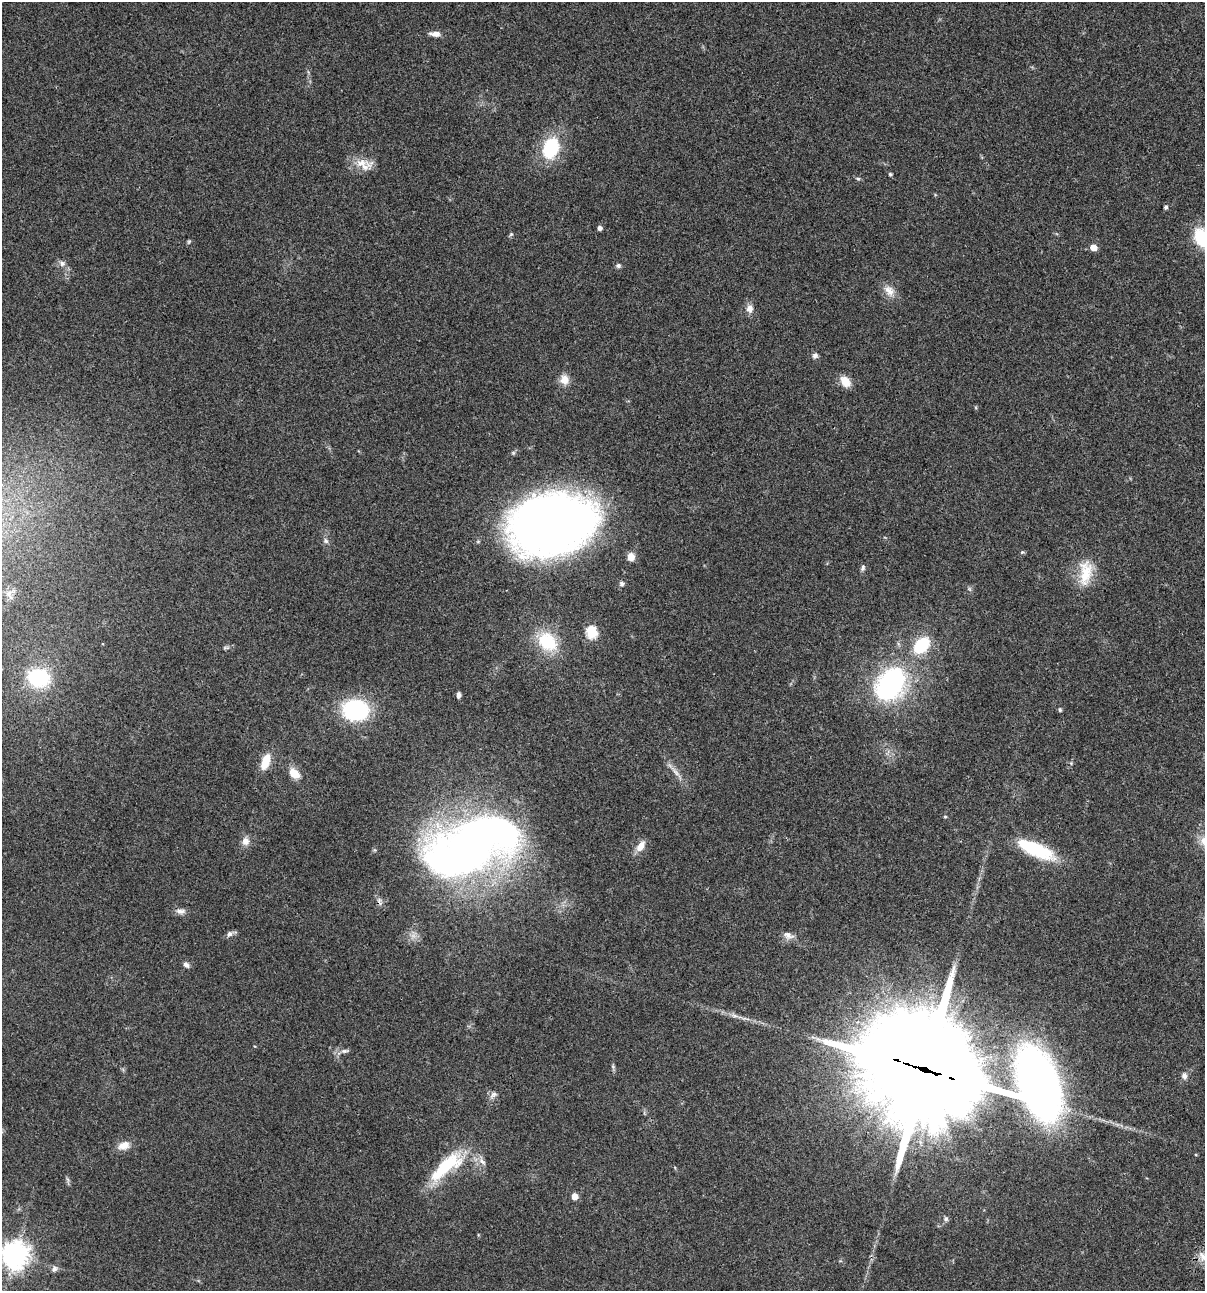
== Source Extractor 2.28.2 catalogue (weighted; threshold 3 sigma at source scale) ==
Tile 6 of 4 x 4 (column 2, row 2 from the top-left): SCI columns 1437-2639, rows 2697-3985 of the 5404 x 5390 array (HDU 1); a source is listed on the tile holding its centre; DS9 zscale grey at full resolution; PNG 1207 x 1293 px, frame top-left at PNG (2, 2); no overlay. Shown black and unused: <1% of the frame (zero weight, under 3 of 4 exposures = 9% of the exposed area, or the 3 px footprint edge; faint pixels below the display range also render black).
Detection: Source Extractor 2.28.2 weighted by HDU 2 'WHT'; one run over the whole footprint, this tile lists its part. Background 0.0464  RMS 0.0055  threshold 0.0247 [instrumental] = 3 sigma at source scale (4.5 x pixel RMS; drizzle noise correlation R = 1.50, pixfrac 1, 0.05/0.05 arcsec/px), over >= 5 px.
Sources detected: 63; all 63 listed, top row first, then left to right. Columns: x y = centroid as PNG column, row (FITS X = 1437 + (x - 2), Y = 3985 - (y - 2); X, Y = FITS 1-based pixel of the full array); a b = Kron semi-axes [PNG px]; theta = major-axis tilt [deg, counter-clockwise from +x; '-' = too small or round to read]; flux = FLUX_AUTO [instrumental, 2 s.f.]
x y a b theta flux
435 34 14 6 -5 3
551 148 22 15 72 32
365 167 27 12 22 7.4
890 174 5 4 - 0.67
858 179 6 4 -16 0.84
1166 207 5 4 - 1.1
600 228 4 4 - 2.1
511 234 6 5 - 0.77
1202 238 23 15 -55 25
189 242 7 4 70 0.71
1093 248 5 5 - 7.1
62 263 9 8 - 2.2
618 265 6 5 - 1.2
889 291 18 12 -47 5.3
750 309 11 9 -88 3.3
815 356 8 7 - 1.7
564 380 14 12 89 5
845 381 13 9 -51 6.9
552 524 66 45 13 510
326 541 8 7 - 1.5
1022 552 6 5 - 0.74
631 557 9 7 81 4
863 568 8 6 72 1.3
1085 573 36 17 83 15
622 583 6 6 - 1.3
970 589 7 4 -70 0.87
592 632 6 6 - 44
548 642 25 19 -43 24
921 645 14 9 48 31
226 648 8 4 8 0.96
39 678 23 18 -12 37
891 684 43 30 54 81
458 695 6 4 85 1.9
355 710 23 19 -1 54
1060 710 5 4 - 0.86
265 762 19 9 71 9.3
1071 763 4 4 - 0.61
676 772 14 6 -49 3.2
294 773 12 8 -46 7.4
945 817 4 4 - 0.58
245 841 9 9 - 3.7
471 845 99 48 24 380
640 846 15 8 55 4.9
1036 849 44 14 -23 31
181 911 14 7 -2 2.7
230 934 9 6 47 1.9
788 935 15 8 -27 3.1
186 965 8 6 -43 1.9
735 1016 7 4 -2 1.3
345 1051 12 5 9 1.9
925 1069 43 31 -21 15000
1184 1076 7 7 - 2.1
1039 1084 44 24 -71 530
493 1095 12 7 41 2.2
124 1145 16 10 17 5.1
1196 1155 4 3 - 0.44
482 1161 13 6 -45 2.8
446 1166 48 16 41 31
68 1179 10 3 -69 0.96
574 1196 5 5 - 7.2
946 1219 6 6 - 1.2
15 1255 9 9 - 630
54 1269 9 7 48 1.9
Overlapping masked pixels (flux is a lower limit): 2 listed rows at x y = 471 845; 925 1069
Isophote crosses this tile's border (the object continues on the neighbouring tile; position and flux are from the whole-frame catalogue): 2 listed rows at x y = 1202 238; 15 1255